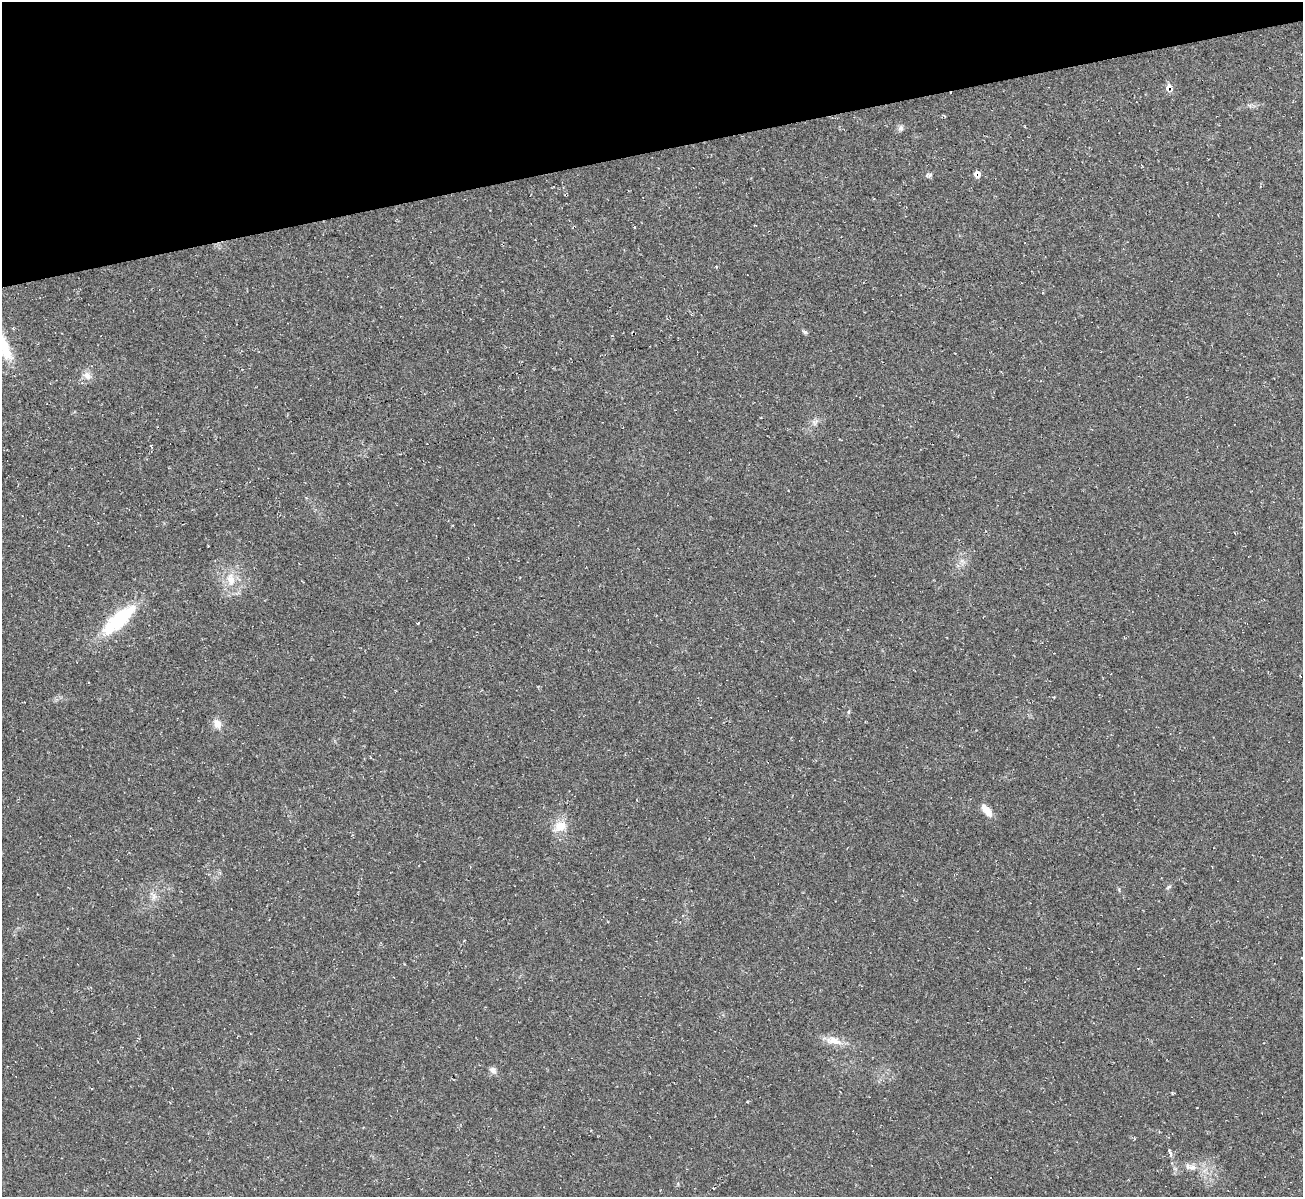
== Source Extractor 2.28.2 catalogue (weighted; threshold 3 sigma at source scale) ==
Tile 3 of 4 x 4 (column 3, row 1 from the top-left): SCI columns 2602-3902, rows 3726-4920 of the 5202 x 5184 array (HDU 1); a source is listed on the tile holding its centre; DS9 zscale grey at full resolution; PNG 1305 x 1199 px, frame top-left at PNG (2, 2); no overlay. Shown black and unused: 13% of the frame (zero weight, under 2 of 3 exposures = <1% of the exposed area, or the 3 px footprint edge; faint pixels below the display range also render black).
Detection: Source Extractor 2.28.2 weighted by HDU 2 'WHT'; one run over the whole footprint, this tile lists its part. Background 0.0513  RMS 0.0069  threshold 0.031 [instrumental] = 3 sigma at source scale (4.5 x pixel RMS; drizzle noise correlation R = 1.50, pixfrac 1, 0.05/0.05 arcsec/px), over >= 5 px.
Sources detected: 25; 4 cosmic-ray / hot-pixel residue — not listed; the other 21 listed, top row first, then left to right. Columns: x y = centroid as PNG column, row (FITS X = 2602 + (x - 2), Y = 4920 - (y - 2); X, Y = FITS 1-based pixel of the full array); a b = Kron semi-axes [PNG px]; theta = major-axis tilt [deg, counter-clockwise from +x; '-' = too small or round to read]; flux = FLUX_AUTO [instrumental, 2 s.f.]
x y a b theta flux
1169 88 9 8 - 4.8
901 128 8 7 - 2.1
977 174 8 7 - 3.6
929 175 7 6 - 1.6
804 332 6 5 - 1.4
87 375 12 10 -26 4.7
814 422 9 8 - 2.7
963 561 10 4 -31 2.1
231 580 19 12 -80 12
119 620 46 16 41 47
418 623 3 3 - 0.65
848 712 6 4 88 0.94
217 724 12 9 -66 5.5
987 810 18 8 -51 6.9
560 826 19 13 25 11
1168 887 8 4 28 1.2
153 896 15 6 -60 3.9
833 1041 26 10 -12 9
493 1070 11 7 -35 2.6
1169 1151 7 4 -78 1.5
1192 1167 13 8 3 4.6
Overlapping masked pixels (flux is a lower limit): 2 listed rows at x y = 1169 88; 977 174